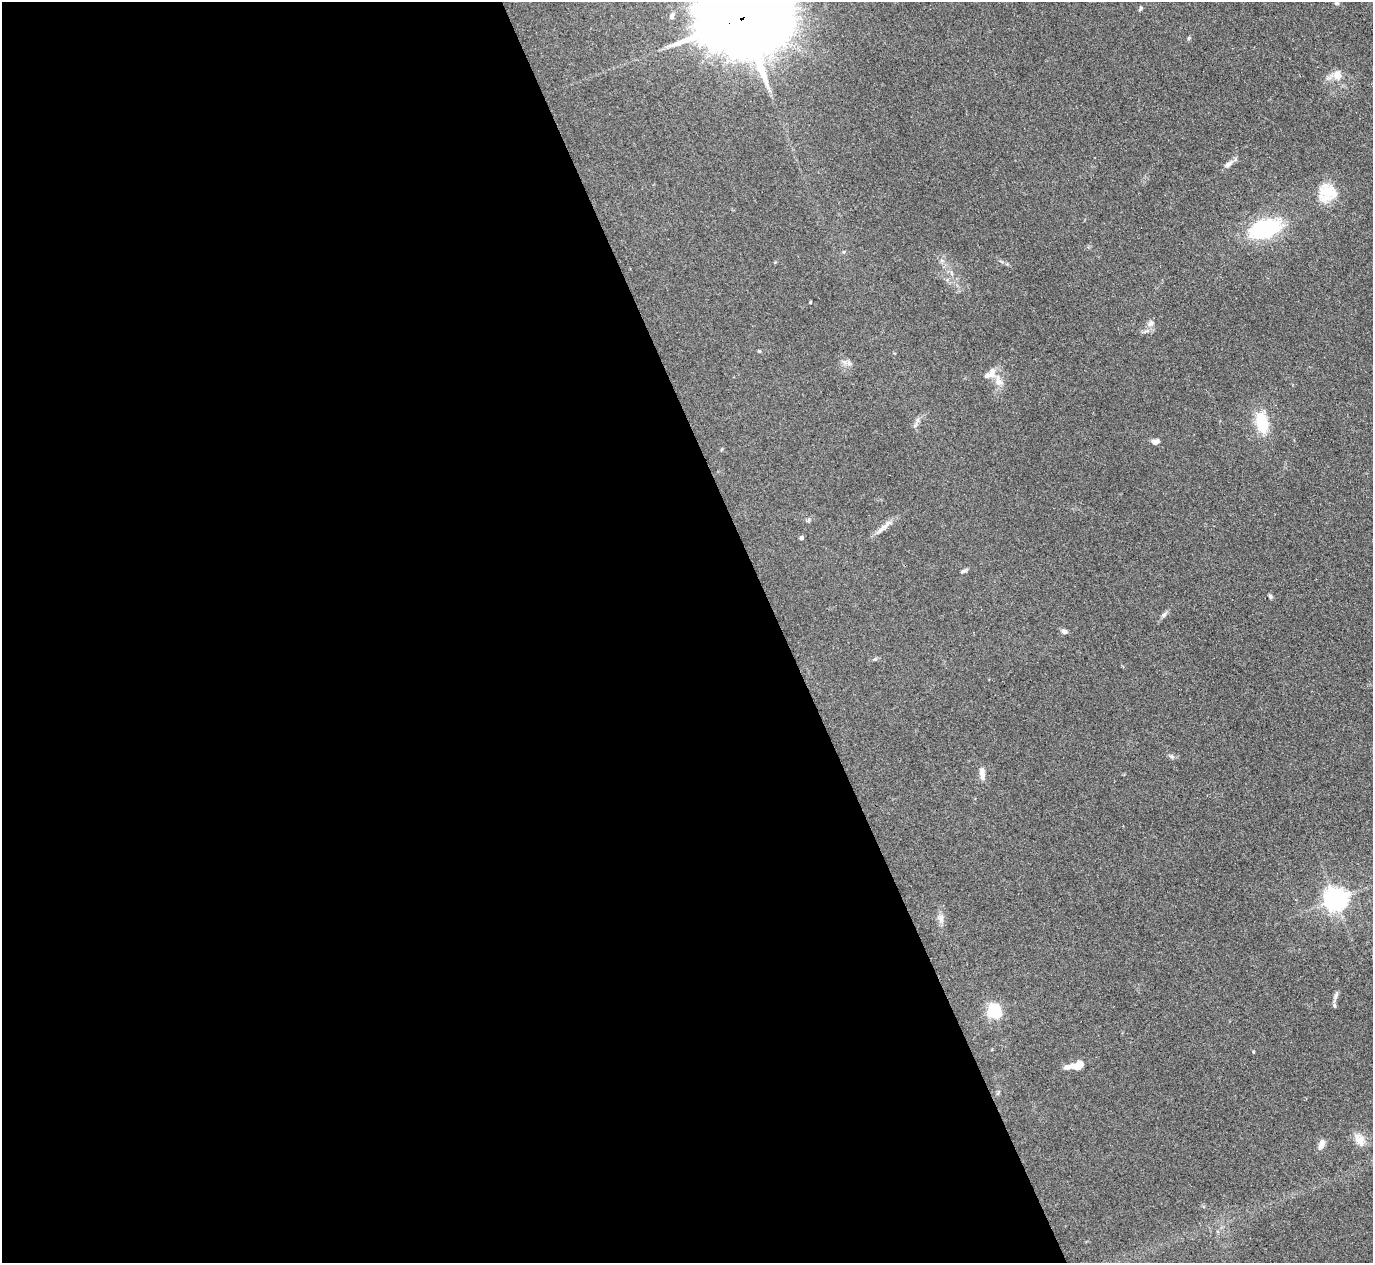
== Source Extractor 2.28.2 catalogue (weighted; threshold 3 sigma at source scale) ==
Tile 9 of 4 x 4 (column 1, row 3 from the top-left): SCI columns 3-1373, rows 1541-2801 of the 5489 x 5476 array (HDU 1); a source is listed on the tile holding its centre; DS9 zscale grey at full resolution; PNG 1375 x 1265 px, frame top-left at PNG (2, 2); no overlay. Shown black and unused: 57% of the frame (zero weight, under 3 of 4 exposures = <1% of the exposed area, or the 3 px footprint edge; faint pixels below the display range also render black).
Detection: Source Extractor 2.28.2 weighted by HDU 2 'WHT'; one run over the whole footprint, this tile lists its part. Background 0.114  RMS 0.0067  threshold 0.03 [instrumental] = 3 sigma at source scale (4.5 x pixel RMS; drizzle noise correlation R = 1.50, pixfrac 1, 0.05/0.05 arcsec/px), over >= 5 px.
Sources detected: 38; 2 inside a brighter listed object's ellipse — not listed separately; the other 36 listed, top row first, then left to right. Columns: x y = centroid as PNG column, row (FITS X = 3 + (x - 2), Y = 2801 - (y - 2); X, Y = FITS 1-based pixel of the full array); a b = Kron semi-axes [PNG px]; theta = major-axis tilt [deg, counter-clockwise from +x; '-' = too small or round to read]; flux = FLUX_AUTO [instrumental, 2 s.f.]
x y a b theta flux
1337 3 6 4 -1 1.1
1140 8 7 4 54 1
672 16 9 6 61 2.6
742 18 28 20 13 12000
1189 38 6 4 71 0.8
1337 75 13 11 -70 6.2
1228 164 11 6 37 3.3
1327 191 22 18 -30 19
1265 228 34 18 17 58
810 302 3 3 - 0.64
1150 323 9 7 71 3
759 351 5 4 - 0.66
849 363 8 5 -45 1.7
987 376 6 5 - 2.1
998 381 18 9 -73 6
917 420 7 4 71 1.6
1262 423 18 10 -78 26
1155 442 9 7 8 2.5
885 526 25 7 39 5.5
801 538 4 4 - 1.9
964 571 9 4 24 1.3
1270 596 7 4 -70 1.2
1164 615 8 5 48 1.7
1064 631 8 6 -10 1.8
875 659 6 4 17 0.93
1171 757 7 4 -45 1.2
982 773 15 6 -86 4.6
1335 900 7 7 - 540
941 918 12 7 85 3.3
1336 995 13 5 70 2.3
994 1011 6 6 - 120
1253 1052 4 3 - 0.62
1080 1064 8 7 - 6.7
1067 1067 10 6 8 3
1360 1140 18 12 -62 7
1321 1144 14 7 67 3.6
Overlapping masked pixels (flux is a lower limit): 1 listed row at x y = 742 18
Isophote crosses this tile's border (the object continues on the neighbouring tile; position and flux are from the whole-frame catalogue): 1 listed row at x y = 742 18